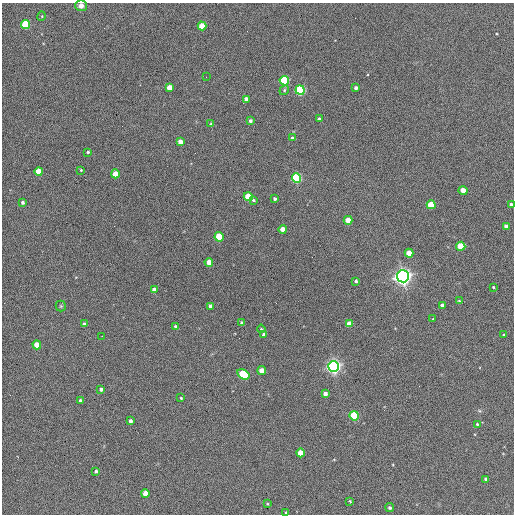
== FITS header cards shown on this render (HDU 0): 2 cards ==
NAXIS1  =                  512 / Axis length
NAXIS2  =                  512 / Axis length

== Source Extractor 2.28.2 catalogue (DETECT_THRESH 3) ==
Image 512 x 512 px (HDU 0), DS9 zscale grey, 1 PNG px = 1 image px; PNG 516 x 516 px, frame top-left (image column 1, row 512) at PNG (2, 3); each listed source drawn as its Kron ellipse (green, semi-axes under 4 px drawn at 4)
Background 406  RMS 22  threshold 65.1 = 3 sigma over >= 5 px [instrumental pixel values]
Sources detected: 71; all 71 listed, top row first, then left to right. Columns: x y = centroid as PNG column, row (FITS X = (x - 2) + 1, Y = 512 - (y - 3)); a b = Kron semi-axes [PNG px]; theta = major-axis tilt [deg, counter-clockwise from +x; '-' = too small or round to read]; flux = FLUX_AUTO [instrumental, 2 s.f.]
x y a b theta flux
81 6 6 5 - 6.6e+03
42 16 5 3 - 1.3e+03
26 24 4 4 - 1.0e+05
202 26 4 4 - 3.9e+04
206 77 2 2 - 6.4e+02
284 81 5 4 - 1.9e+05
169 88 4 4 - 2.0e+04
356 88 4 3 - 3.7e+03
284 90 5 4 - 2.1e+03
300 90 5 4 - 2.4e+05
246 99 4 4 - 5.3e+03
319 119 3 3 - 2.7e+03
250 121 4 4 - 3.9e+03
211 124 4 4 - 1.9e+03
292 138 4 3 - 3.3e+03
180 142 4 4 - 1.4e+04
88 152 4 3 - 2.2e+03
81 170 4 4 - 1.4e+03
39 171 4 4 - 3.1e+04
115 174 4 4 - 2.6e+04
297 178 4 4 - 2.2e+05
463 191 4 4 - 2.5e+04
248 197 4 4 - 4.2e+04
275 199 3 3 - 3.0e+03
253 200 4 3 - 2.2e+03
23 202 3 3 - 3.1e+03
511 204 4 3 - 2.3e+03
431 205 4 4 - 4.9e+04
348 220 4 4 - 2.5e+04
506 226 4 4 - 8.7e+03
283 229 4 4 - 1.8e+04
219 237 4 4 - 8.4e+04
461 246 4 4 - 6.0e+04
409 253 4 4 - 3.2e+04
209 262 4 4 - 1.5e+04
403 276 6 6 - 1.0e+06
356 281 3 3 - 2.5e+03
493 287 3 2 - 1.3e+03
154 290 4 4 - 1.0e+04
459 301 3 3 - 1.3e+03
442 305 4 3 - 6.1e+03
61 306 5 5 - 1.8e+03
210 306 4 3 - 6.9e+03
433 319 3 2 - 1.5e+03
242 323 4 3 - 3.2e+03
84 324 3 3 - 2.3e+03
349 324 4 4 - 2.1e+04
176 327 4 3 - 4.4e+03
261 329 4 3 - 1.6e+03
264 334 4 4 - 4.4e+03
504 335 3 2 - 1.6e+03
102 336 2 2 - 7.5e+02
37 345 4 4 - 3.0e+04
333 366 5 5 - 6.7e+05
262 371 4 4 - 2.2e+04
243 374 6 4 -34 1.0e+05
101 389 4 3 - 3.9e+03
325 394 4 4 - 7.1e+03
181 398 3 3 - 1.3e+03
80 401 3 3 - 3.2e+03
354 416 4 4 - 1.3e+05
130 421 4 3 - 4.0e+03
477 424 4 4 - 1.6e+03
301 453 4 4 - 3.3e+04
96 471 3 3 - 2.8e+03
486 479 4 3 - 4.3e+03
145 493 4 4 - 1.9e+04
350 501 3 3 - 1.4e+03
267 504 4 3 - 1.4e+03
390 508 4 4 - 2.7e+03
286 513 3 3 - 2.4e+03
At the frame edge (FLAGS 8, measured only in part): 3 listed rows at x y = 81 6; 511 204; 286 513